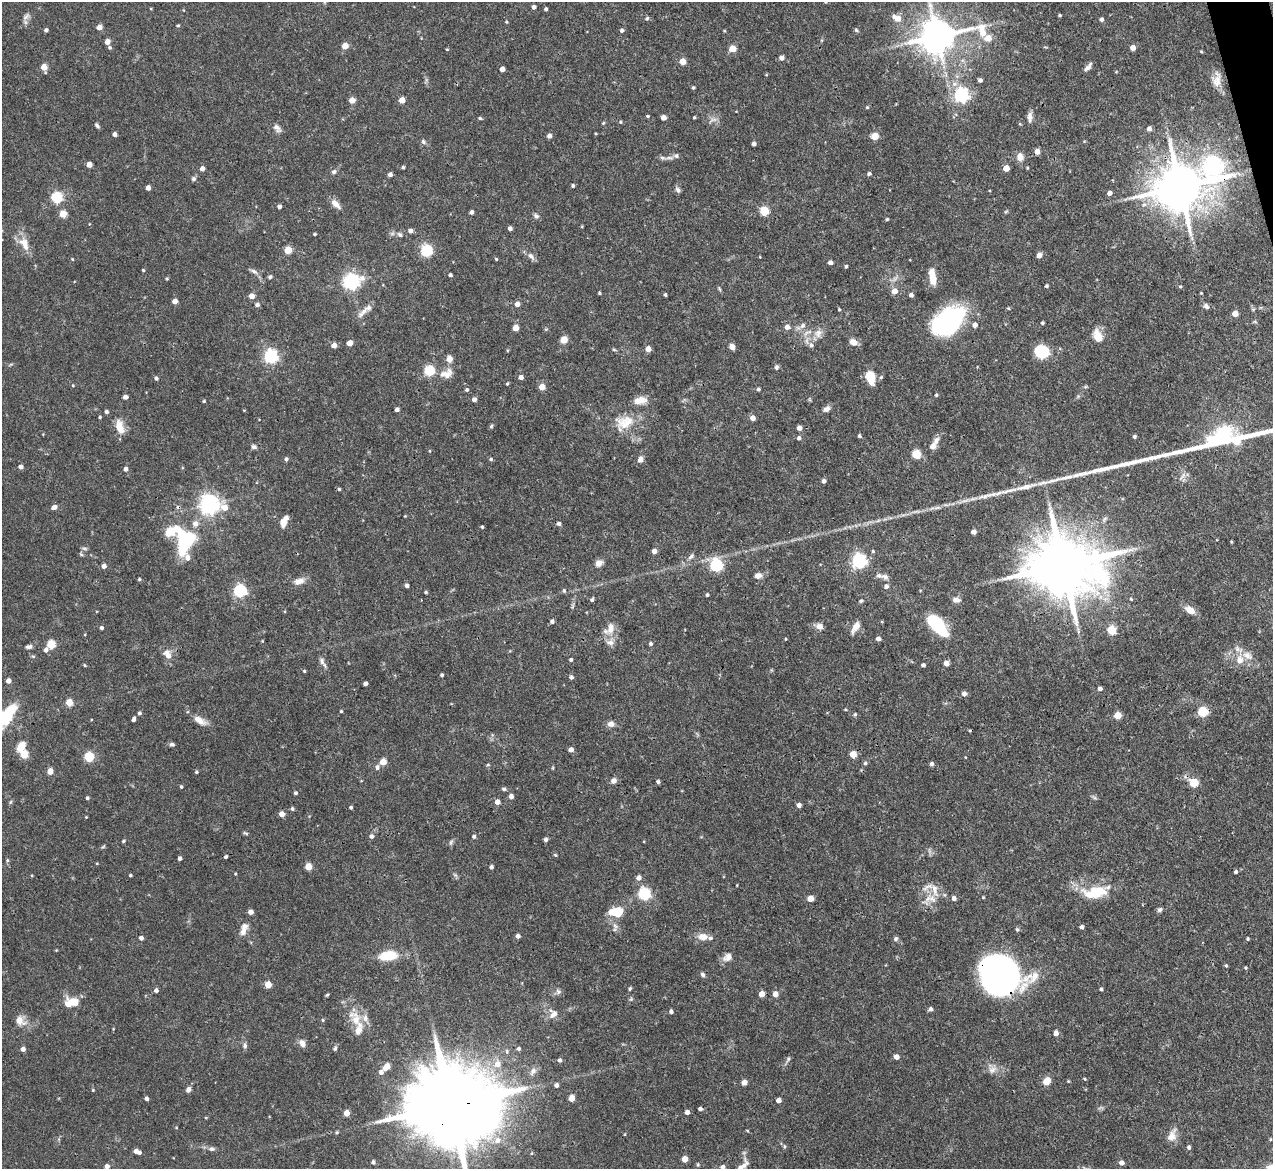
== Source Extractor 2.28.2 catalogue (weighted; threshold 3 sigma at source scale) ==
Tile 10 of 4 x 4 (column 2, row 3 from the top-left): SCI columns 1272-2542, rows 1426-2592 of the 5085 x 5067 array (HDU 1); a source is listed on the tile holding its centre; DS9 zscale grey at full resolution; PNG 1275 x 1171 px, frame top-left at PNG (2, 2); no overlay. Shown black and unused: <1% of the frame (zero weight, under 3 of 4 exposures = <1% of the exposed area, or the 3 px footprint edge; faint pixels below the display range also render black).
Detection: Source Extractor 2.28.2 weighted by HDU 2 'WHT'; one run over the whole footprint, this tile lists its part. Background 0.0807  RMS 0.0035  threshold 0.0159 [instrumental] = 3 sigma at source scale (4.5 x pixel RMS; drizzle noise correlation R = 1.50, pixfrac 1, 0.05/0.05 arcsec/px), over >= 5 px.
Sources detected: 400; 2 too faint to see at this stretch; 1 inside a brighter object's white glare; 2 cosmic-ray / hot-pixel residue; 1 long thin detection or spike segment (spike, bleed or trail) — not listed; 17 inside a brighter listed object's ellipse — not listed separately; the other 377 listed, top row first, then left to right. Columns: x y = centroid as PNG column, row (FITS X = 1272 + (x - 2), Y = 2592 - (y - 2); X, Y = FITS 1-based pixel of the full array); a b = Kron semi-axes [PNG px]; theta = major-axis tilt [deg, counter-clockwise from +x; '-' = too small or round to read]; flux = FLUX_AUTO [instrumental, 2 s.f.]
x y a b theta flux
534 7 4 4 - 1.2
546 9 4 3 - 0.71
1060 15 3 3 - 0.44
26 17 13 6 49 1.4
647 18 6 4 65 0.55
897 18 9 6 -26 4
1101 19 4 4 - 1.1
506 22 4 3 - 0.39
178 25 4 4 - 0.4
99 27 4 4 - 2.9
46 30 4 4 - 0.99
622 30 4 4 - 0.92
856 30 5 5 - 0.54
937 36 18 10 2 950
107 42 5 5 - 1.9
345 46 4 4 - 5.9
110 47 5 5 - 0.59
1133 48 4 4 - 3.1
447 49 4 3 - 0.3
732 49 5 5 - 6.7
1201 51 4 4 - 0.35
781 58 5 5 - 1.7
683 61 4 4 - 5.3
44 67 5 4 - 5.3
1088 67 12 5 49 1.4
502 69 4 4 - 2.3
980 80 4 4 - 1.2
1217 80 20 11 87 3.7
693 88 4 4 - 0.5
961 95 6 6 - 93
352 100 4 4 - 4.7
402 100 5 4 - 4.4
867 107 4 3 - 0.32
648 116 3 3 - 0.81
694 117 3 3 - 0.42
1030 117 13 6 -87 1.7
480 118 4 4 - 0.5
663 118 4 4 - 2.6
620 122 4 4 - 0.4
603 123 5 4 - 0.37
1020 124 5 3 - 0.3
97 126 7 4 -40 0.73
277 128 12 7 -49 1.6
1149 129 4 4 - 1.8
115 134 4 4 - 1.5
596 134 4 2 - 0.31
549 136 4 4 - 1.6
875 136 5 5 - 8.6
423 142 7 5 -52 0.79
754 144 4 4 - 1.3
1037 151 5 4 - 2.8
1020 157 10 8 -78 2.7
669 158 15 4 4 1.5
89 165 4 4 - 3.3
1213 166 10 8 -39 160
403 167 3 3 - 0.53
1006 168 4 4 - 4.7
1027 168 4 3 - 0.34
202 169 4 4 - 2
334 172 7 5 29 0.95
390 174 4 4 - 1.4
869 174 4 4 - 0.78
193 179 6 6 - 0.83
573 186 4 4 - 0.63
1180 187 14 12 15 1800
148 188 4 4 - 2
678 190 8 6 -58 1.1
1110 193 4 4 - 1.7
57 197 5 5 - 32
336 204 14 7 -44 2.7
279 206 4 4 - 1.2
764 211 5 5 - 16
1006 211 6 4 20 0.41
471 212 4 4 - 1.1
63 214 5 5 - 8.3
536 216 8 6 -36 0.92
887 219 4 4 - 0.44
510 228 4 4 - 1.3
411 231 5 5 - 1.3
315 234 3 3 - 0.53
400 234 8 5 -44 0.81
24 244 22 11 -64 4.6
288 250 5 5 - 10
426 251 5 5 - 39
1039 255 5 4 - 2.4
531 256 13 6 -51 1.5
72 259 4 4 - 0.28
496 259 4 4 - 0.38
830 262 4 4 - 1.4
846 266 4 4 - 0.59
143 270 4 3 - 0.4
254 271 12 5 -33 1.2
450 275 4 4 - 0.72
270 277 5 5 - 0.62
167 279 4 3 - 0.44
933 280 11 9 77 3.4
352 282 7 6 - 110
1046 286 3 3 - 0.63
1180 286 4 4 - 0.4
894 291 6 6 - 2.9
599 293 3 3 - 0.43
665 295 3 3 - 0.6
911 295 4 4 - 1.2
252 296 4 4 - 3.2
175 301 4 4 - 2.6
517 304 5 4 - 2.2
257 305 5 4 - 1.1
1206 306 7 5 -48 1.2
1008 308 4 4 - 0.38
839 309 4 3 - 0.44
364 311 24 6 46 2.7
1235 314 4 4 - 4
948 321 35 20 38 52
1042 323 4 3 - 0.58
975 325 5 5 - 1.8
802 326 9 7 46 1.5
787 327 6 5 - 1.8
515 328 4 4 - 4.5
818 333 13 10 58 2.8
1098 336 16 10 -66 4.7
564 340 5 5 - 7.9
853 342 9 7 -32 2.5
350 343 4 4 - 3.7
334 345 5 4 - 2.5
811 345 8 6 -70 1.4
732 347 6 5 - 2
648 349 4 4 - 3.5
614 350 6 3 -19 0.42
1042 351 10 9 - 16
271 356 6 6 - 76
450 359 9 8 - 1.8
776 367 6 5 - 0.87
429 371 5 5 - 26
446 374 18 11 21 3.9
521 377 4 4 - 1.6
870 377 12 8 -73 8.4
881 377 5 5 - 0.53
156 378 4 4 - 0.83
507 384 4 3 - 0.41
73 386 4 3 - 0.3
542 387 5 4 - 4.4
758 389 5 4 - 0.64
467 390 5 4 - 0.68
936 395 4 4 - 0.47
125 397 4 4 - 1.6
474 399 5 4 - 1.4
642 400 15 9 -18 2.9
204 401 4 3 - 0.38
397 409 4 4 - 1.3
826 409 9 6 34 1.5
106 412 4 4 - 0.82
100 417 3 3 - 0.44
753 418 4 4 - 2.5
624 422 28 20 22 9.5
491 426 5 5 - 0.48
120 427 18 9 -74 4.8
799 428 4 4 - 2.1
859 436 4 4 - 0.7
1134 437 4 4 - 0.72
1225 437 73 22 10 39
799 438 5 4 - 0.97
936 440 12 7 54 1.9
933 446 6 5 - 2.6
254 447 7 6 - 0.87
430 451 4 3 - 0.27
916 454 5 5 - 15
286 459 5 4 - 0.85
491 459 4 4 - 0.6
640 459 6 6 - 2
21 467 4 4 - 1.4
125 469 5 4 - 1.4
824 481 4 4 - 1.3
1025 487 30 7 14 5.9
339 489 4 4 - 0.52
985 496 25 6 13 4.1
209 504 7 7 - 200
54 507 6 5 - 1.6
225 508 11 8 -61 4.5
405 516 3 3 - 0.28
283 523 9 5 69 4.3
195 524 7 6 - 2.2
559 524 5 4 - 0.93
482 527 3 3 - 0.41
974 532 4 4 - 1.9
185 540 22 15 -89 35
654 551 4 4 - 2
873 551 4 4 - 0.45
81 554 6 4 -45 0.46
691 556 10 5 44 1
859 561 6 6 - 95
599 563 10 8 31 1.9
1064 565 21 15 2 3500
104 566 4 4 - 1.8
716 566 6 6 - 46
758 576 8 6 10 2.3
885 577 10 7 -19 1.5
139 579 4 3 - 0.47
299 581 14 8 21 2.6
407 586 4 4 - 1.1
886 586 6 6 - 1.3
240 591 6 6 - 55
564 591 5 4 - 0.56
426 592 4 3 - 0.52
707 595 4 4 - 0.52
1131 599 4 3 - 0.33
592 600 4 4 - 0.79
956 600 10 7 -3 1.5
861 601 5 4 - 0.53
1190 610 13 8 -32 3.1
552 621 5 4 - 1
937 625 21 9 -48 27
819 626 10 8 -15 1.8
855 627 16 7 57 2.8
101 628 4 4 - 0.78
611 628 19 10 76 4
1111 630 6 6 - 8.2
785 639 3 3 - 0.31
878 639 4 4 - 1.6
650 644 5 4 - 0.8
51 645 5 5 - 15
29 647 8 5 7 0.92
46 650 6 5 - 1.1
168 655 12 8 -59 3.4
1248 656 17 10 -31 3.8
571 660 4 4 - 0.68
322 661 11 7 -80 1.5
946 663 4 4 - 2.7
84 665 5 3 - 0.37
923 665 4 4 - 1
304 671 4 3 - 0.39
442 675 4 3 - 0.57
571 677 5 4 - 0.87
8 681 4 4 - 2.3
365 684 4 4 - 1.1
1100 688 4 4 - 1.3
964 694 5 5 - 1.4
69 702 5 5 - 6.8
341 711 3 3 - 0.43
1203 712 5 5 - 23
139 713 5 4 - 0.67
855 714 5 4 - 0.55
1118 715 5 5 - 7.3
4 718 36 12 50 17
134 719 5 3 - 1
200 720 19 8 -29 3.2
611 724 8 7 - 1.8
172 744 8 5 -6 0.73
21 747 12 8 60 4.3
571 750 4 4 - 1.9
853 754 5 5 - 5.8
24 755 5 5 - 10
89 757 5 5 - 22
965 757 4 3 - 0.21
383 762 5 4 - 5.3
865 763 5 5 - 0.58
931 764 5 4 - 0.95
488 765 5 3 - 0.38
377 767 6 6 - 1.1
50 771 4 4 - 4.9
196 772 4 4 - 0.59
614 781 8 6 44 1.5
658 781 4 4 - 0.8
1194 783 5 5 - 14
181 787 4 3 - 0.49
504 789 5 4 - 0.74
295 793 4 4 - 0.66
511 796 5 4 - 1.7
1094 797 8 4 -37 0.65
87 798 4 3 - 0.68
10 802 5 5 - 0.5
497 802 5 4 - 2.6
799 805 4 4 - 1.6
351 807 4 4 - 0.54
292 809 4 4 - 0.68
282 814 4 4 - 3.1
86 817 4 3 - 0.27
246 833 7 4 -26 0.53
372 836 5 5 - 1
474 836 5 4 - 0.8
546 839 4 4 - 1
123 841 5 3 - 0.46
451 842 8 4 54 0.68
103 847 6 4 20 0.45
555 855 5 4 - 0.43
226 857 4 3 - 0.72
180 858 4 3 - 0.99
7 860 5 5 - 0.47
308 867 5 4 - 8.1
491 867 4 3 - 1
1236 872 4 4 - 0.75
130 875 3 3 - 0.47
455 875 8 4 -44 0.67
638 878 5 5 - 1.8
737 885 4 2 - 0.24
935 890 20 8 -77 3.3
1096 892 33 14 10 13
644 894 6 5 - 52
983 897 4 3 - 0.3
954 898 5 5 - 1.5
810 899 5 4 - 4.8
1160 910 7 5 38 0.86
251 912 4 4 - 2.5
616 912 14 9 4 9.4
615 926 10 5 -65 1.4
1082 927 4 4 - 1
243 931 16 9 67 2.7
518 936 4 4 - 1.4
703 937 13 9 -5 3.2
141 938 4 4 - 1.5
896 939 6 6 - 0.77
1248 939 4 3 - 0.5
388 956 17 8 8 12
728 957 12 9 37 2.4
1226 966 4 4 - 0.43
1246 968 4 4 - 0.4
1000 974 35 30 -28 150
703 975 7 5 -46 0.81
268 984 5 4 - 6.2
630 988 5 4 - 0.5
1101 989 4 3 - 0.65
156 990 4 4 - 1.1
558 992 8 7 - 1.1
761 994 4 4 - 3.4
775 994 5 4 - 3.1
327 995 5 3 - 0.4
74 1002 17 10 -20 5.1
930 1009 5 4 - 1.1
671 1011 4 4 - 0.95
553 1014 14 9 46 2.4
323 1020 4 4 - 0.38
356 1020 30 15 -59 7.6
20 1021 15 12 -36 3.8
113 1029 4 3 - 0.27
1056 1033 5 4 - 2.2
302 1043 8 7 - 2.2
245 1045 8 6 -86 0.98
335 1048 7 4 64 0.63
23 1049 4 4 - 1.7
519 1049 5 4 - 0.73
896 1057 5 4 - 2.1
788 1059 7 5 62 0.77
559 1060 5 4 - 0.96
497 1064 8 8 - 3.1
386 1067 9 7 51 2.4
992 1070 12 9 44 2.2
533 1071 12 7 58 1.7
1085 1079 4 3 - 0.35
1047 1081 8 6 46 4
1068 1081 4 4 - 0.33
744 1082 4 4 - 3
556 1085 4 4 - 1.3
93 1090 4 3 - 0.32
188 1090 5 5 - 1.9
146 1098 4 4 - 1.2
572 1098 5 4 - 4.4
778 1100 4 4 - 2.1
450 1105 31 19 8 7600
700 1109 4 4 - 0.97
687 1112 4 4 - 1.5
346 1113 4 4 - 4.1
206 1118 4 3 - 0.28
747 1130 5 3 - 0.29
337 1132 5 4 - 0.46
1172 1135 18 11 68 3.2
497 1140 9 8 - 3
784 1146 5 4 - 0.47
1189 1147 5 4 - 0.93
212 1149 9 6 4 1.1
137 1151 7 4 -21 2.4
685 1159 5 4 - 4
373 1162 5 5 - 0.81
1121 1163 4 4 - 1.9
698 1165 6 4 70 0.46
107 1166 6 5 - 1.2
722 1167 5 4 - 1.1
742 1167 16 6 45 3
1271 1168 11 9 23 4
Overlapping masked pixels (flux is a lower limit): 6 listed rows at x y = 1213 166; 1180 187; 1225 437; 1064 565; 1000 974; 450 1105
Isophote crosses this tile's border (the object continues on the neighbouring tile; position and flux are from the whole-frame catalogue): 6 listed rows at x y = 937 36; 1225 437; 4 718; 450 1105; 742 1167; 1271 1168